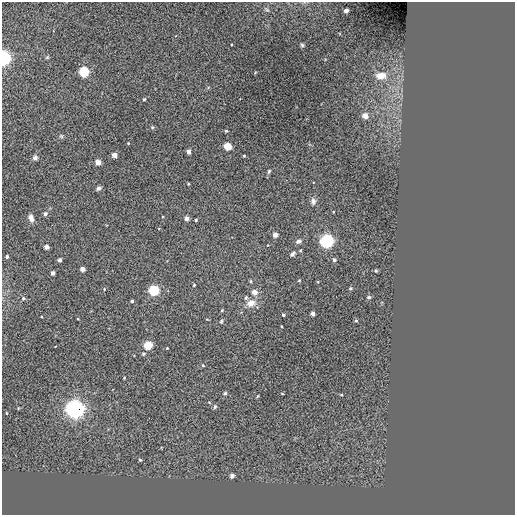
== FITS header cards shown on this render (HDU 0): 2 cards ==
NAXIS1  =                  513 / NUMBER OF ELEMENTS ALONG THIS AXIS
NAXIS2  =                  513 / NUMBER OF ELEMENTS ALONG THIS AXIS

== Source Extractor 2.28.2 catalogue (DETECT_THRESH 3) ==
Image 513 x 513 px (HDU 0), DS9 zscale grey, 1 PNG px = 1 image px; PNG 517 x 517 px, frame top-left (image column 1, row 513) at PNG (2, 2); no overlay
Background -0.0922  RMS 44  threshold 132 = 3 sigma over >= 5 px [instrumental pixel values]
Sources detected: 70; all 70 listed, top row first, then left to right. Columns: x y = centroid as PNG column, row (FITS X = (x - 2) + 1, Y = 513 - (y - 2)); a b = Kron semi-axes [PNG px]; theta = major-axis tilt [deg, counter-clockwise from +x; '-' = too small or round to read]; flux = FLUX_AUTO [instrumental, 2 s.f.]
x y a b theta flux
267 10 7 4 -19 4.6e+03
346 11 4 4 - 2.0e+04
302 45 5 5 - 4.2e+03
47 57 5 5 - 3.3e+03
4 58 6 5 - 7.7e+05
84 72 5 5 - 3.4e+05
381 76 14 9 4 3.0e+04
144 99 4 3 - 2.8e+03
365 116 4 4 - 3.4e+04
152 127 5 4 - 3.3e+03
226 131 4 4 - 3.0e+03
61 136 7 4 -45 4.3e+03
128 143 3 2 - 2.0e+03
227 146 4 4 - 1.1e+05
188 152 4 4 - 2.0e+04
114 155 4 4 - 2.6e+04
244 156 3 2 - 2.7e+03
35 157 7 6 - 7.4e+03
98 162 4 4 - 4.3e+04
269 171 7 4 70 4.2e+03
99 188 5 4 - 7.5e+03
313 201 7 6 - 1.1e+04
45 214 5 5 - 6.1e+03
31 218 9 6 -71 1.4e+04
186 218 4 4 - 1.6e+04
196 220 3 3 - 3.4e+03
275 235 4 4 - 1.9e+04
298 241 7 5 12 9.7e+03
327 241 6 6 - 6.9e+05
46 247 4 4 - 1.9e+04
293 254 9 5 49 7.8e+03
7 256 3 3 - 6.8e+03
59 260 4 3 - 1.2e+04
334 260 4 3 - 1.1e+04
82 269 4 4 - 2.1e+04
376 271 5 4 - 3.1e+03
53 273 4 3 - 1.4e+04
299 280 4 3 - 2.3e+03
251 281 5 3 - 2.9e+03
194 285 4 3 - 2.4e+03
350 288 5 4 - 3.6e+03
104 289 5 4 - 2.9e+03
154 290 5 5 - 3.5e+05
254 292 8 7 - 1.4e+04
369 297 5 4 - 4.6e+03
23 298 5 4 - 4.2e+03
246 298 5 4 - 5.4e+03
132 301 3 3 - 5.8e+03
251 303 10 8 23 2.5e+04
222 310 4 3 - 2.6e+03
313 313 4 3 - 1.5e+04
283 315 3 3 - 5.6e+03
78 319 3 2 - 1.9e+03
221 321 5 4 - 3.5e+03
356 321 4 4 - 4.0e+03
148 345 4 4 - 1.7e+05
167 348 3 2 - 2.2e+03
143 354 6 5 - 3.9e+03
203 365 4 4 - 2.9e+03
124 378 2 2 - 2.3e+03
225 393 4 4 - 4.5e+03
282 394 4 2 - 2.0e+03
341 395 3 3 - 3.2e+03
257 396 4 3 - 2.4e+03
209 402 4 3 - 2.2e+03
215 407 6 4 86 4.7e+03
75 409 8 7 - 1.2e+06
6 413 3 2 - 2.2e+03
140 460 4 3 - 3.1e+03
232 475 4 3 - 1.5e+04
At the frame edge (FLAGS 8, measured only in part): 1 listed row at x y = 4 58